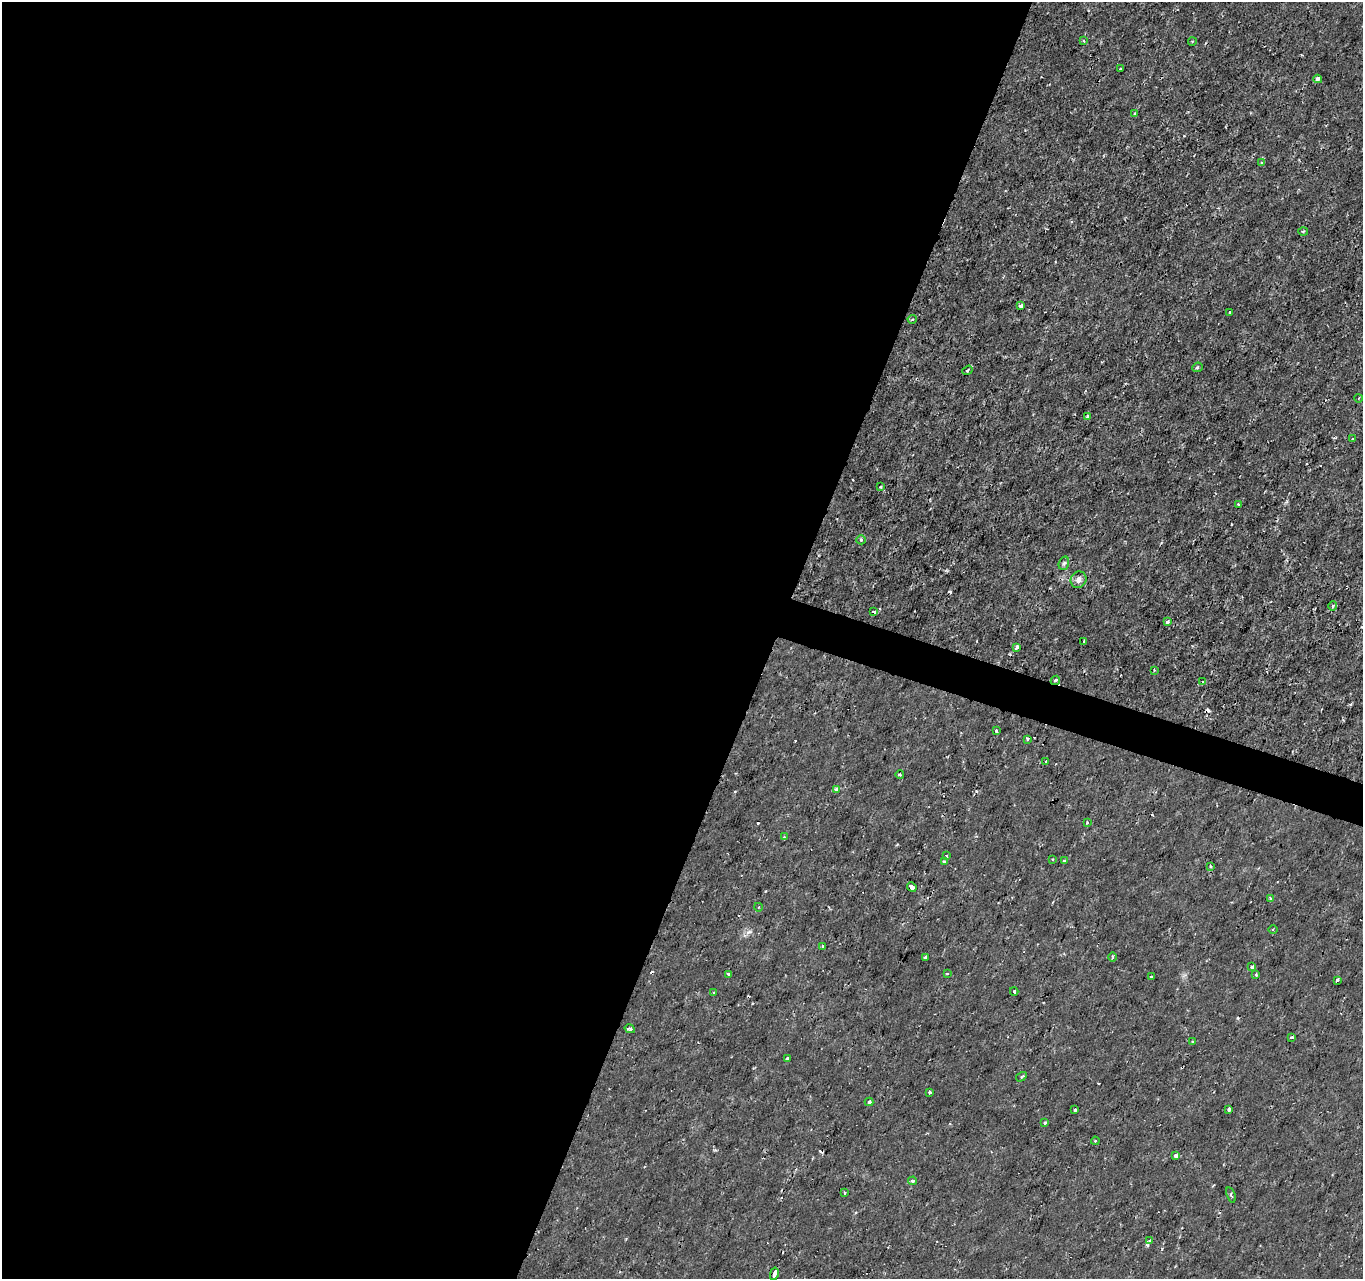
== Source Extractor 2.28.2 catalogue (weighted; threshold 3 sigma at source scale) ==
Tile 5 of 4 x 4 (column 1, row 2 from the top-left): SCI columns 1-1361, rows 2768-4044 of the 5451 x 5597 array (HDU 1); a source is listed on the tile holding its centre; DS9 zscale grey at full resolution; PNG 1365 x 1281 px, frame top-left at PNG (2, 2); each listed source drawn as its Kron ellipse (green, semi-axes under 4 px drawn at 4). Shown black and unused: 58% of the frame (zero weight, under 2 of 3 exposures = <1% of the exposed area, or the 3 px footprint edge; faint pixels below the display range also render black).
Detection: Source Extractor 2.28.2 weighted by HDU 2 'WHT'; one run over the whole footprint, this tile lists its part. Background -7.05e-05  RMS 9.5e-04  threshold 0.00429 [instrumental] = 3 sigma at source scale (4.5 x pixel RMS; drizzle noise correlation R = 1.50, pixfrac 1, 0.0396/0.0396 arcsec/px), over >= 5 px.
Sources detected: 81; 9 cosmic-ray / hot-pixel residue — neither listed nor drawn; the other 72 listed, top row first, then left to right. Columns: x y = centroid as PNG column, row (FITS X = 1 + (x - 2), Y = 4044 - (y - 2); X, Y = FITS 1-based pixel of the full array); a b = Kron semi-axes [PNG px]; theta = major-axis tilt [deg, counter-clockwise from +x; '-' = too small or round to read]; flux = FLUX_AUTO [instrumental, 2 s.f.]
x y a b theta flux
1083 40 3 2 - 0.1
1192 41 4 3 - 0.076
1120 69 3 3 - 0.13
1318 79 4 3 - 0.71
1135 114 4 3 - 0.11
1262 163 4 3 - 0.11
1303 231 5 3 - 0.11
1021 306 4 3 - 0.71
1230 313 4 3 - 0.48
912 319 4 4 - 0.12
1197 367 5 4 - 0.17
967 370 5 3 - 0.13
1359 398 4 2 - 0.072
1088 417 4 3 - 0.55
1352 438 3 2 - 0.089
880 487 3 2 - 0.084
1239 504 3 3 - 0.24
861 540 5 4 - 0.14
1064 563 7 5 72 0.18
1079 580 8 7 - 0.45
1333 606 5 4 - 0.26
874 612 4 3 - 0.24
1167 622 4 3 - 0.17
1084 641 4 3 - 0.13
1017 647 4 3 - 0.52
1154 670 3 2 - 0.091
1055 680 5 3 - 0.18
1203 682 3 3 - 0.4
997 731 3 3 - 1.3
1028 739 3 3 - 1.6
1046 761 3 2 - 0.2
900 775 4 3 - 0.094
836 789 3 3 - 0.58
1087 822 3 3 - 0.08
784 837 3 3 - 0.12
946 855 4 4 - 0.15
1052 859 3 2 - 0.13
944 861 3 3 - 0.33
1064 861 3 2 - 0.12
1210 866 3 3 - 0.12
912 887 5 4 - 3.2
1270 898 3 3 - 0.11
758 907 4 3 - 0.094
1273 930 4 3 - 0.1
822 946 3 3 - 0.14
1113 957 5 3 - 0.11
925 958 4 3 - 0.36
1252 967 4 4 - 0.13
947 973 3 2 - 0.12
729 975 3 3 - 0.44
1256 975 3 3 - 0.14
1151 977 4 3 - 0.12
1337 980 4 3 - 0.38
1014 991 4 3 - 0.19
714 993 3 2 - 0.16
630 1029 5 4 - 0.16
1292 1037 3 3 - 0.14
1193 1042 4 2 - 0.075
787 1058 3 2 - 0.17
1021 1077 6 3 33 0.13
929 1092 3 3 - 0.17
869 1102 4 3 - 0.22
1229 1109 4 3 - 0.95
1075 1110 4 3 - 0.42
1045 1123 3 3 - 0.29
1095 1141 4 3 - 0.08
1176 1155 4 3 - 0.34
912 1181 4 4 - 0.22
844 1193 3 3 - 0.15
1231 1195 8 3 -71 0.15
1149 1241 4 4 - 0.12
774 1274 6 3 77 1.8
Overlapping masked pixels (flux is a lower limit): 2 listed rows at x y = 1055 680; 774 1274
Isophote crosses this tile's border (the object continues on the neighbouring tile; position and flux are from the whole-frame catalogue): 1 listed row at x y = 774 1274